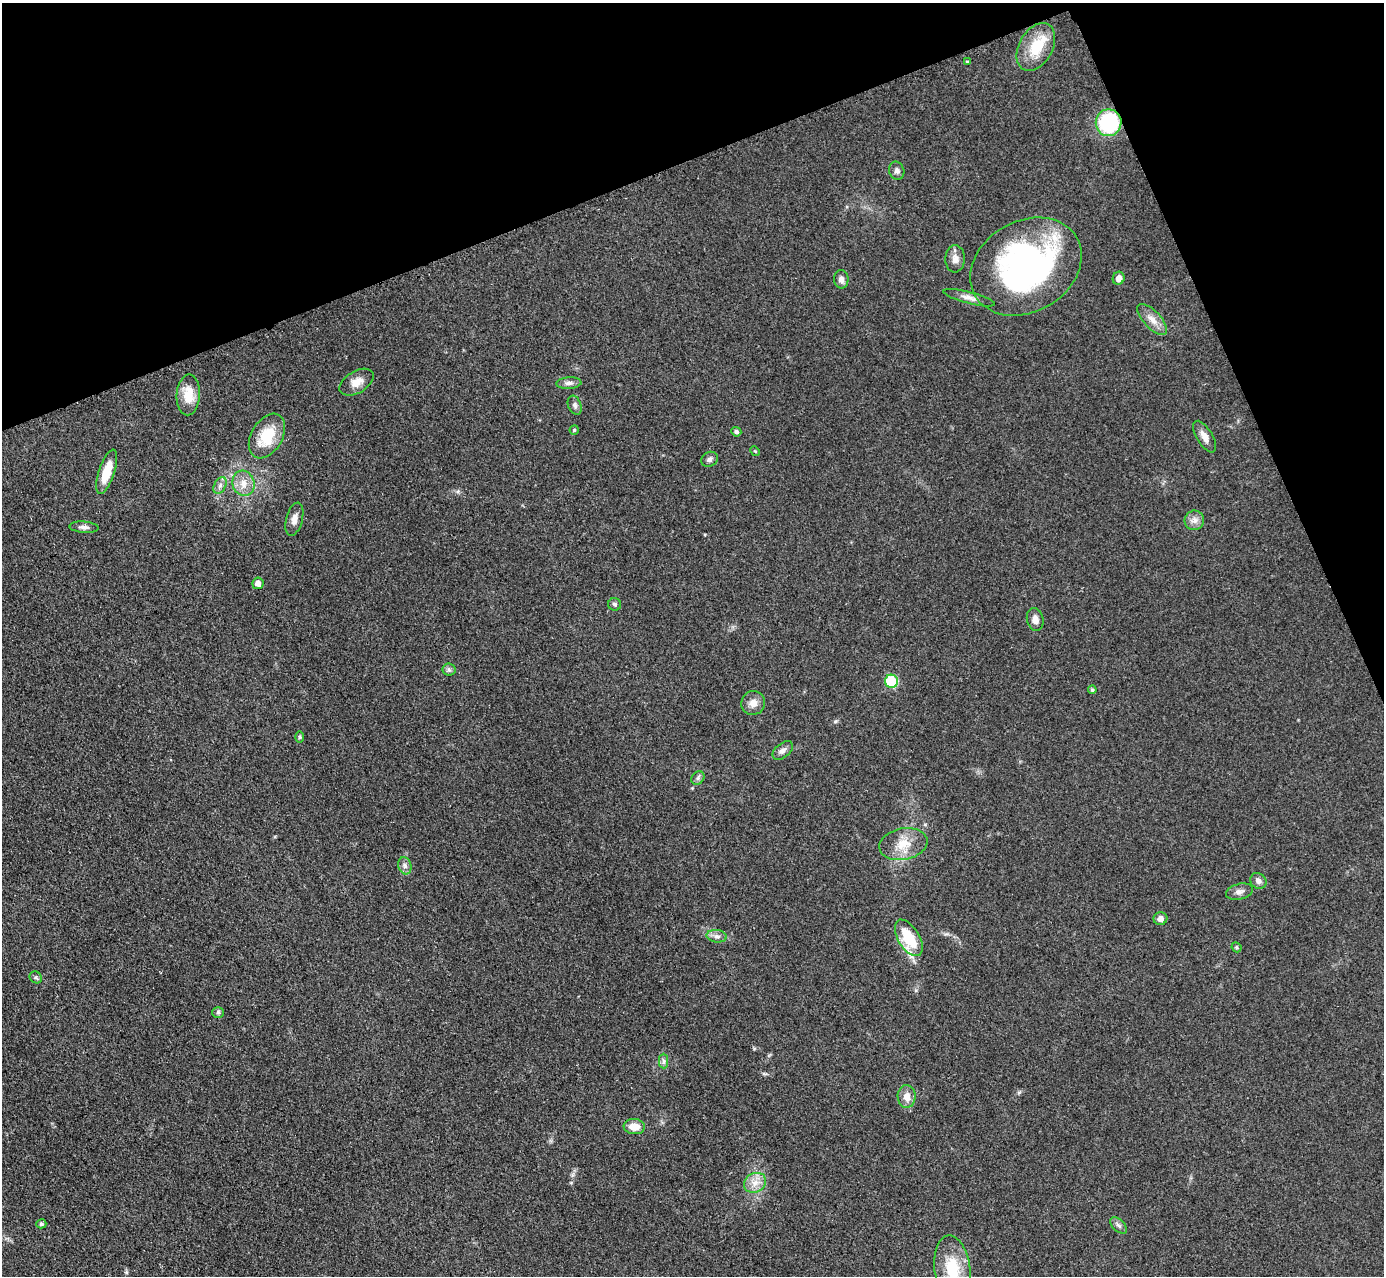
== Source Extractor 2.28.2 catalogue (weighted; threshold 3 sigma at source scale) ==
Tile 3 of 4 x 4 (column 3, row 1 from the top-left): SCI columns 2796-4177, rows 4285-5558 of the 5757 x 5774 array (HDU 1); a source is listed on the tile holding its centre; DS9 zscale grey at full resolution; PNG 1386 x 1278 px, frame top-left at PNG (2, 3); each listed source drawn as its Kron ellipse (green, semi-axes under 4 px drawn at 4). Shown black and unused: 20% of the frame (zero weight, under 3 of 4 exposures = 3% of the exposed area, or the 3 px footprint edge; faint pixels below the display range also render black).
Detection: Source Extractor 2.28.2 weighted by HDU 2 'WHT'; one run over the whole footprint, this tile lists its part. Background 0.155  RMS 0.008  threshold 0.0359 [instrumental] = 3 sigma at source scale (4.5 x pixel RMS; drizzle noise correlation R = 1.50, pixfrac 1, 0.05/0.05 arcsec/px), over >= 5 px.
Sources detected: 53; all 53 listed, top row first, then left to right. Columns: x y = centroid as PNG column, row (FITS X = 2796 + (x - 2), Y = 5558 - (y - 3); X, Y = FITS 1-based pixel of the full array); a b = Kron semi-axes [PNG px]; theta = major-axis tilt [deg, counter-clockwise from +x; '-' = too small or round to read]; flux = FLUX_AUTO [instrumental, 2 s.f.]
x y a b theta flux
1036 47 26 17 61 24
967 62 3 3 - 0.76
1109 123 13 13 - 65
897 171 9 7 -71 3
955 259 13 10 88 5.8
1026 267 59 45 30 230
1119 278 6 6 - 4.8
841 279 9 7 -88 3.7
969 298 26 6 -14 5.6
1152 319 20 8 -47 7.7
357 382 19 11 31 8.3
569 383 12 6 4 3.1
188 395 20 11 87 16
575 405 10 6 -68 2.7
574 430 4 4 - 1.1
736 432 5 4 - 1.8
267 436 24 15 59 28
1205 437 18 8 -59 6.7
755 451 5 4 - 0.88
709 459 9 7 33 2.7
107 472 23 8 72 18
243 483 13 11 -75 8.9
220 485 9 5 63 2.9
294 519 17 8 76 5.6
1194 520 10 9 - 4.9
84 527 15 5 -4 3.4
258 583 6 5 - 4.6
615 604 6 6 - 1.8
1035 619 11 8 -79 5.3
449 670 6 6 - 2
891 681 7 6 - 48
1092 690 4 4 - 1.3
753 703 12 11 - 6.4
300 737 6 4 90 1
783 750 12 7 39 3.5
698 778 7 6 - 2
903 844 24 16 11 17
405 866 9 6 -76 2.9
1258 881 8 7 - 3.2
1240 892 14 7 15 3.8
1160 919 7 6 - 4.6
717 936 10 6 -6 3.3
909 938 20 10 -59 32
1236 947 5 4 - 1.2
36 977 6 5 - 1.4
218 1012 5 5 - 1.3
664 1061 7 4 -89 2
907 1096 11 9 -88 7.1
634 1127 10 7 -5 10
755 1183 11 9 29 7.5
41 1224 5 4 - 1.5
1119 1225 10 6 -44 2.5
952 1269 33 18 -82 30
Overlapping masked pixels (flux is a lower limit): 2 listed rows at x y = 1109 123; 1026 267
Isophote crosses this tile's border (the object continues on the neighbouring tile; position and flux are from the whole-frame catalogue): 1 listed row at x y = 952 1269